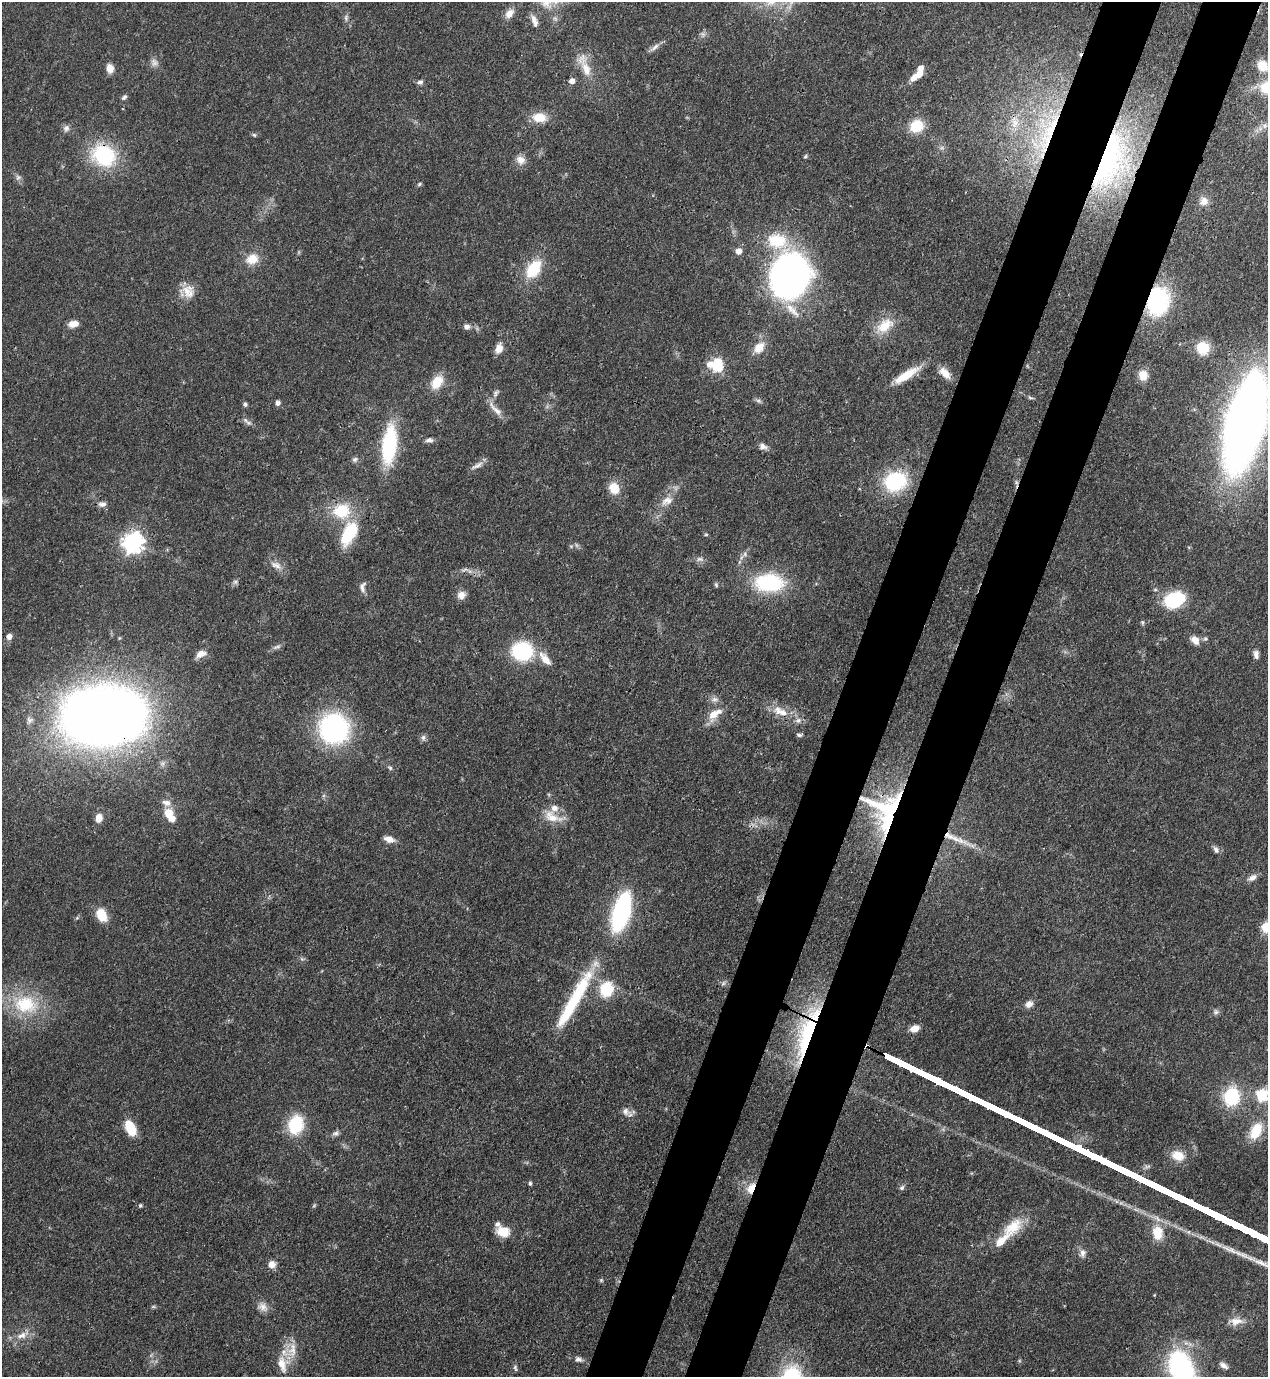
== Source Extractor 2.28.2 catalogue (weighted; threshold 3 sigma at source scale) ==
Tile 10 of 4 x 4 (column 2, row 3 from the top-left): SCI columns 1620-2885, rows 1416-2790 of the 5638 x 5579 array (HDU 1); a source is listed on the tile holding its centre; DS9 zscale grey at full resolution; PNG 1270 x 1379 px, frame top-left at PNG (2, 2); no overlay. Shown black and unused: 9% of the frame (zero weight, under 3 of 4 exposures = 7% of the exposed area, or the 3 px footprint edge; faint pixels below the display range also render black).
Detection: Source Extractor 2.28.2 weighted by HDU 2 'WHT'; one run over the whole footprint, this tile lists its part. Background 0.0508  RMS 0.0034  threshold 0.0152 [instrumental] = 3 sigma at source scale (4.5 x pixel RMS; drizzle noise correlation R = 1.50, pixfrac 1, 0.05/0.05 arcsec/px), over >= 5 px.
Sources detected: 154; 4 too faint to see at this stretch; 1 inside a brighter object's white glare — not listed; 8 inside a brighter listed object's ellipse — not listed separately; the other 141 listed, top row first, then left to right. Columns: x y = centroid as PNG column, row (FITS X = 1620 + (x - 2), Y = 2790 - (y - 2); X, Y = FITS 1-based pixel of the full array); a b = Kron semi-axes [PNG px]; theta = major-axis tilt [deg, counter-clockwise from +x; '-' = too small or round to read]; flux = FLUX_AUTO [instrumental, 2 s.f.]
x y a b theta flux
509 13 15 9 51 2.7
534 21 16 7 -70 2.3
654 47 17 6 38 1.6
154 62 11 10 - 1.9
584 65 40 12 -68 7.4
1262 66 14 11 -57 4.7
110 68 10 7 -81 3
917 75 18 7 33 4.5
572 81 5 5 - 2.1
420 82 7 6 - 0.99
1267 88 17 15 -10 7.8
124 97 8 5 44 0.83
539 117 17 12 -4 6
1015 122 20 11 88 5.9
917 126 14 13 - 9.5
66 128 10 8 64 1.4
1051 129 95 15 68 35
254 135 6 5 - 0.54
103 155 34 27 -27 25
805 156 6 4 43 0.56
520 160 13 11 -44 2.8
1109 162 85 34 71 71
18 177 9 7 54 1.1
419 184 6 4 28 0.54
1204 201 11 10 - 2.4
777 241 30 21 -14 15
738 251 7 7 - 2.1
252 259 18 14 22 5.7
533 269 21 13 56 13
790 276 29 25 64 190
187 291 20 14 55 5.1
1158 301 27 20 75 35
792 310 25 9 -45 4.5
73 324 12 7 12 2.8
885 326 26 14 36 8
466 327 7 7 - 1.5
759 347 17 12 49 4.9
499 348 12 8 73 3
1203 348 14 14 - 7.8
716 365 8 7 - 27
945 373 16 9 -44 3.9
906 375 34 9 32 8.3
1143 375 12 10 -82 3.7
437 382 17 11 53 6.9
496 393 12 7 58 1.4
1030 397 10 4 -17 0.62
758 401 9 6 -27 0.89
278 403 5 5 - 1.4
245 404 5 5 - 0.77
495 409 29 7 -45 3.2
248 423 8 6 -2 1.1
1245 423 65 24 76 450
429 440 10 6 6 1.2
389 445 38 14 84 32
763 446 12 8 -22 1.7
355 459 8 6 26 0.96
477 465 19 6 27 1.9
895 481 24 18 20 28
1016 483 10 4 -68 0.84
614 488 12 10 -58 6.2
667 501 18 11 24 3.8
102 504 11 7 -3 1.6
341 511 18 15 3 14
349 534 28 14 62 18
706 535 5 3 - 0.4
132 543 8 7 - 200
700 559 11 6 -7 1.3
276 565 19 9 -24 2.7
235 581 7 4 0 0.7
769 583 30 19 -3 29
716 585 7 4 -65 0.6
362 587 17 8 83 1.9
461 595 11 9 35 2.4
1175 599 17 12 20 28
1142 622 6 5 - 0.6
9 636 6 6 - 2
1195 640 12 9 -49 3
277 647 13 5 16 1.1
522 651 21 19 -1 26
201 654 13 8 19 3
1256 654 11 7 -79 1.5
545 659 23 10 -49 4.5
715 699 11 8 9 1.6
780 711 25 10 -26 6
714 714 21 11 38 5.5
104 716 64 43 3 480
334 728 21 20 - 85
799 735 8 4 0 0.68
423 738 8 6 89 1
390 768 6 5 - 0.62
166 803 14 8 -19 2.3
886 811 41 35 -80 43
168 813 11 9 -68 6.1
552 817 32 14 -18 6.6
99 818 9 7 77 2.9
389 839 11 6 -14 3
956 839 51 7 -21 7.2
1216 849 10 6 -58 1.3
1252 878 13 7 28 1.9
621 912 25 10 74 77
101 915 14 9 -63 7.8
77 918 5 5 - 0.45
1266 927 11 10 - 5.4
302 959 6 5 - 0.64
606 989 17 15 70 12
575 999 77 12 61 30
25 1004 35 25 -8 21
1029 1004 10 8 34 2
1216 1012 8 7 - 0.96
915 1028 10 7 22 2.9
805 1037 68 19 75 38
867 1047 9 3 70 14
1262 1095 6 6 - 35
1231 1096 14 12 79 25
625 1111 13 9 -25 2.2
295 1125 18 14 74 17
130 1128 15 9 -66 9.8
1256 1131 23 13 62 8.6
336 1133 9 7 11 1.1
1178 1156 17 12 -20 5.4
530 1183 6 4 -86 0.6
751 1188 15 8 61 5.1
902 1188 7 6 - 0.87
314 1205 6 4 55 0.45
140 1206 5 5 - 0.49
1013 1227 31 17 40 10
503 1232 13 10 -16 6.5
1158 1233 19 14 -83 8
1083 1253 11 8 86 1.8
272 1264 11 9 9 2.2
601 1280 5 5 - 0.53
1154 1295 4 3 - 0.28
153 1307 8 4 -8 0.5
263 1307 14 10 -46 2.5
1236 1321 20 10 4 3.7
23 1335 20 9 31 3.8
578 1359 9 7 -8 1.4
282 1364 24 15 -81 5.7
1223 1365 11 6 -34 1.5
515 1368 9 5 -78 0.74
1181 1369 27 16 -68 75
Overlapping masked pixels (flux is a lower limit): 10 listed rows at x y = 1051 129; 103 155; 1109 162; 1158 301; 1016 483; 104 716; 886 811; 805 1037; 867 1047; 751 1188
Isophote crosses this tile's border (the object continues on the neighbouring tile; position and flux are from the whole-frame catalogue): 5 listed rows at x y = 1267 88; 1245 423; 1266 927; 1262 1095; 1181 1369